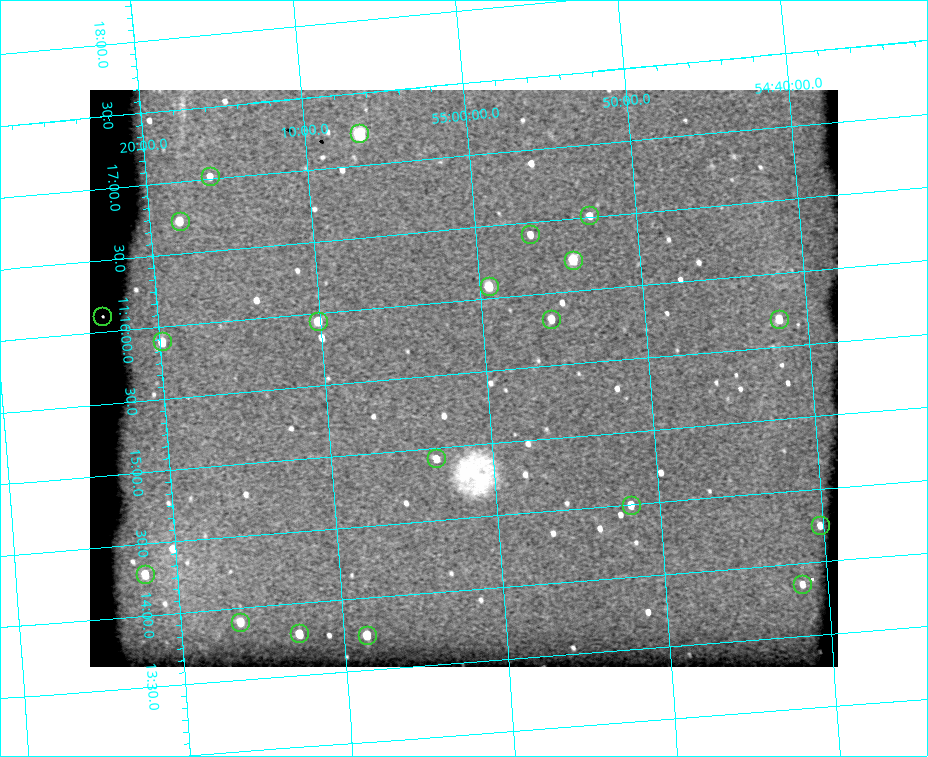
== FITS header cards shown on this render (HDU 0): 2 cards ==
NAXIS1  =                  748 / length of data axis 1
NAXIS2  =                  577 / length of data axis 2

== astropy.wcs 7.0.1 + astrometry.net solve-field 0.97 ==
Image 748 x 577 px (HDU 0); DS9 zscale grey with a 90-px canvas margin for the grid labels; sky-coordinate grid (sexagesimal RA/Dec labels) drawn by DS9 from the SOLVED WCS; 20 Tycho-2 reference stars matched to detected sources circled (green)
Header WCS: none
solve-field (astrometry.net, Tycho-2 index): SOLVED blind (the file carries no WCS)
Solved WCS: RA---TAN-SIP/DEC--TAN-SIP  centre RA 11:15:28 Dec +55:01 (168.87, +55.02 deg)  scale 3.71 x 3.57 arcsec/px (non-square pixels)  FOV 46.2' x 34.4'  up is +95 deg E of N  parity flipped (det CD > 0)
(file carries no celestial WCS; the grid is the blind solution)
Tycho-2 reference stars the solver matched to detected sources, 20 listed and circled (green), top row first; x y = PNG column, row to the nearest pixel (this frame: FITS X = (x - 90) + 1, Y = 577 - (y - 90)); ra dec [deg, ICRS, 3 dp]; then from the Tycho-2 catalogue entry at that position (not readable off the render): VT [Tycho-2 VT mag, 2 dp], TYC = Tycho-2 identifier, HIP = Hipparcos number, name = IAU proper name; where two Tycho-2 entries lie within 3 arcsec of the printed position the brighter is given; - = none
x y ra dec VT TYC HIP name
359 133 169.305 +55.110 9.34 3828-980-1 55131 -
210 176 169.255 +55.267 13.02 3828-32-1 - -
589 215 169.128 +54.881 12.26 3825-29-1 - -
180 221 169.182 +55.302 11.07 3828-35-1 - -
530 234 169.106 +54.944 12.57 3825-22-1 - -
573 260 169.055 +54.902 10.30 3825-27-1 - -
489 286 169.022 +54.991 10.64 3825-19-1 - -
102 316 169.028 +55.390 11.96 3828-5-1 - -
551 319 168.956 +54.929 12.02 3825-24-1 - -
779 319 168.922 +54.696 10.58 3825-44-1 - -
318 321 168.987 +55.169 10.90 3828-19-1 - -
162 341 168.975 +55.331 11.47 3828-36-1 - -
436 458 168.732 +55.059 11.83 3827-457-1 - -
631 505 168.624 +54.862 11.77 3824-1052-1 - -
820 525 168.563 +54.670 12.56 3824-983-1 - -
145 574 168.573 +55.366 11.42 3827-276-1 - -
802 584 168.465 +54.693 12.61 3824-1011-1 - -
240 622 168.476 +55.272 11.45 3827-332-1 - -
299 633 168.448 +55.213 11.22 3827-366-1 - -
367 635 168.436 +55.143 10.94 3827-399-1 - -